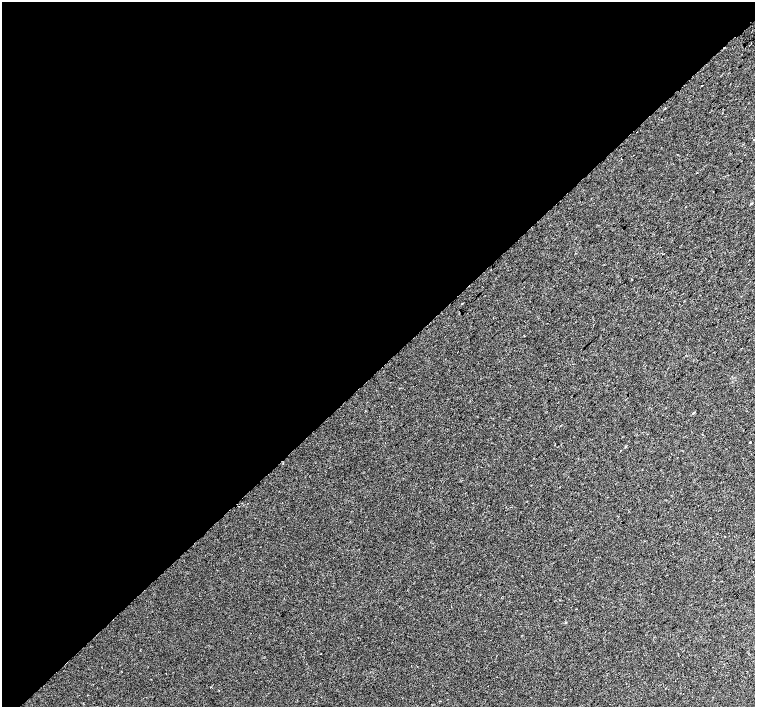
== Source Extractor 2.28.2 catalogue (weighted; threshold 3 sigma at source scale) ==
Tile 5 of 4 x 4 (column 1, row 2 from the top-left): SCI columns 38-1543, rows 3071-4479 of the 6093 x 6076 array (HDU 1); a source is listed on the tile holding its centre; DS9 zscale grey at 2 x 2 block average (1 PNG px = mean of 2 x 2 image px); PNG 757 x 709 px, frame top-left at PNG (2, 2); no overlay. Shown black and unused: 52% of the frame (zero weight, under 2 of 3 exposures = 2% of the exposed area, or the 3 px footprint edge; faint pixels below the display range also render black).
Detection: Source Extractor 2.28.2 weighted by HDU 2 'WHT'; one run over the whole footprint, this tile lists its part. Background 0.00501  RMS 0.0038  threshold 0.0171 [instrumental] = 3 sigma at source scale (4.5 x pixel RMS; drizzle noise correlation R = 1.50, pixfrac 1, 0.0396/0.0396 arcsec/px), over >= 5 px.
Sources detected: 9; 1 cosmic-ray / hot-pixel residue — not listed; the other 8 listed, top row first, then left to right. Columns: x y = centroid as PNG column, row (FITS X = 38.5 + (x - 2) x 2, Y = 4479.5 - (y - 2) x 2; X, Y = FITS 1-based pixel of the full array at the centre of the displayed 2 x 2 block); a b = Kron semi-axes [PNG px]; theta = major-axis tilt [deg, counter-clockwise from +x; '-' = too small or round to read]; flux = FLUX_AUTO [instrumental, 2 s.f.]
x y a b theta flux
702 85 2 2 - 0.94
754 140 2 2 - 0.66
751 203 3 2 - 0.57
461 304 2 2 - 0.36
693 413 3 2 - 0.49
750 442 2 2 - 1.9
620 451 2 2 - 0.3
210 687 2 2 - 0.88